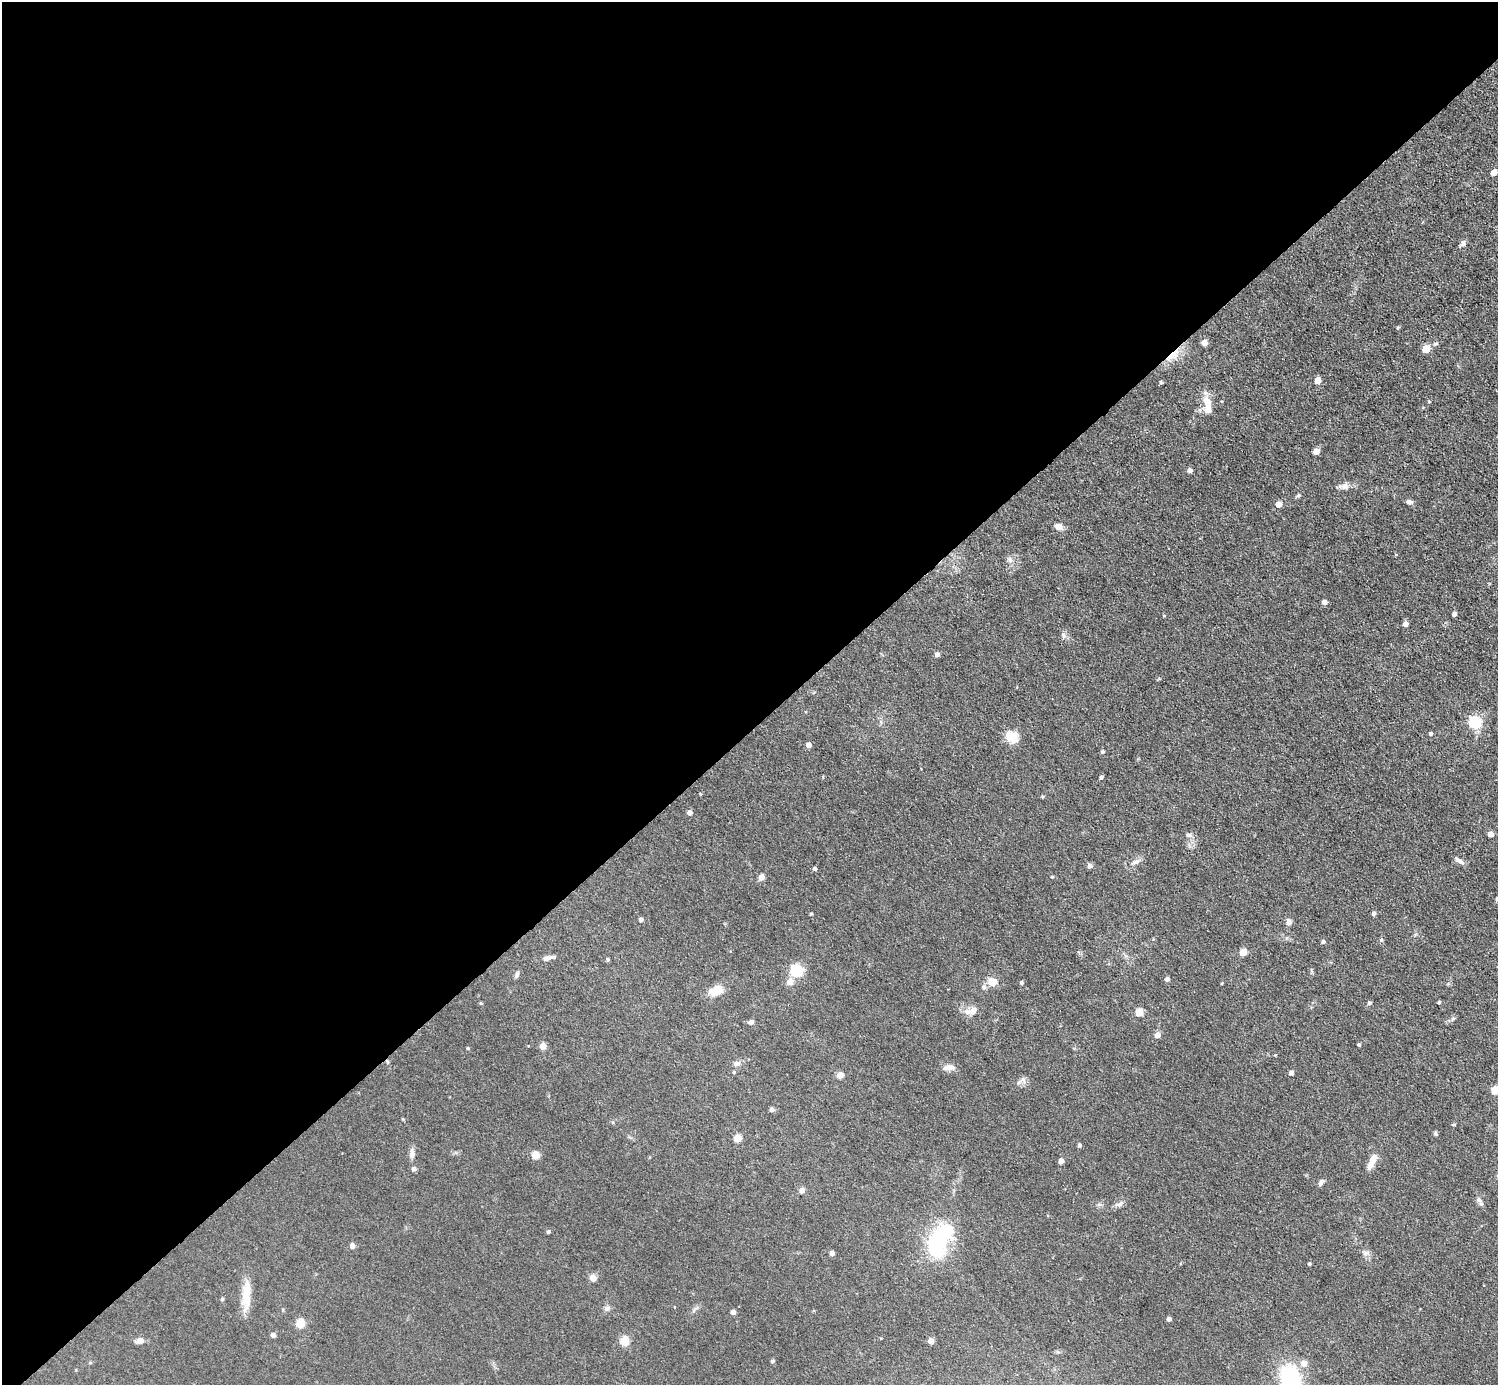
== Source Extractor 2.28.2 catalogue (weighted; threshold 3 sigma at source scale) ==
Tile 5 of 4 x 4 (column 1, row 2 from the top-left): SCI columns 1-1496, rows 3062-4444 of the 5982 x 5981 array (HDU 1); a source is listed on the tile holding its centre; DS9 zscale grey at full resolution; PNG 1500 x 1387 px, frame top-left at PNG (2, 2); no overlay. Shown black and unused: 53% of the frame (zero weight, under 3 of 5 exposures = <1% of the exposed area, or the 3 px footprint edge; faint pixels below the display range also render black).
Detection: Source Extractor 2.28.2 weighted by HDU 2 'WHT'; one run over the whole footprint, this tile lists its part. Background 0.0512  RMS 0.0068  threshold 0.0305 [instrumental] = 3 sigma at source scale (4.5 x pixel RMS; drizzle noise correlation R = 1.50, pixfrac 1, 0.05/0.05 arcsec/px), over >= 5 px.
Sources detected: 107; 1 inside a brighter object's white glare — not listed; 3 inside a brighter listed object's ellipse — not listed separately; the other 103 listed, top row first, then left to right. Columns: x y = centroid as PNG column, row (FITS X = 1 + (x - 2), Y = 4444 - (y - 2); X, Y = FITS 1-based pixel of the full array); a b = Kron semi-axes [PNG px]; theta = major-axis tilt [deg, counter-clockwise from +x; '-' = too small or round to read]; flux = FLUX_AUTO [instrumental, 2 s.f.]
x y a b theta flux
1494 172 5 4 - 9.2
1463 243 10 6 58 2.1
1204 343 4 4 - 7.7
1426 349 5 5 - 16
1173 355 20 9 36 10
1318 380 5 4 - 11
1161 382 4 3 - 1.3
1207 401 19 9 -61 7.8
1429 401 4 4 - 0.69
1316 451 5 4 - 9
1190 470 4 4 - 3.3
1344 486 11 8 24 3.5
1409 502 9 5 -7 1.9
1278 504 5 4 - 8.1
1058 526 5 5 - 9
1010 560 8 6 -76 2.4
1325 602 4 4 - 3.6
1454 614 4 4 - 2.2
1164 616 4 3 - 0.54
1405 624 4 4 - 4.8
1063 635 7 4 -71 1.3
937 655 4 4 - 2.9
1475 722 6 5 - 87
1431 734 4 4 - 1.6
1011 737 18 13 -44 9.1
809 745 4 4 - 4.3
1102 752 5 4 - 1.2
1101 777 4 4 - 1.5
690 813 4 4 - 3.5
1491 834 4 4 - 6.9
1189 835 8 6 -19 1.7
1459 861 13 5 -30 3
1136 862 11 6 24 2.7
1090 866 5 4 - 2.9
815 869 4 4 - 1.7
761 877 4 4 - 7.8
1052 877 4 3 - 0.71
1497 898 4 4 - 1.6
1374 913 4 4 - 2.2
811 914 3 3 - 0.83
641 920 4 4 - 2.2
1289 922 7 7 - 2.7
1381 940 6 5 - 0.93
1323 942 5 4 - 1.5
1243 952 5 4 - 15
548 958 17 5 12 3.2
607 959 4 3 - 1.2
796 971 6 5 - 87
517 975 9 5 66 1.6
1167 979 4 4 - 2.4
790 981 6 6 - 6.8
992 982 12 10 13 8.1
1021 983 4 4 - 1.1
716 991 18 10 18 10
1439 1002 4 4 - 0.98
481 1003 4 4 - 0.7
1369 1003 4 4 - 1.6
968 1012 11 8 -9 4.3
1139 1012 5 5 - 21
751 1022 7 5 14 2
1157 1035 5 4 - 6.3
1359 1045 3 3 - 1.2
543 1046 5 4 - 9.7
468 1048 4 3 - 0.84
737 1063 9 7 6 2.8
948 1067 14 8 4 4.5
734 1072 4 4 - 0.75
1291 1073 4 4 - 3.6
840 1075 4 4 - 11
1023 1080 10 9 - 3
1496 1090 5 5 - 26
772 1110 6 5 - 1.6
1435 1133 6 5 - 1.2
738 1138 5 5 - 16
1079 1145 4 3 - 2.1
412 1153 13 6 87 3.4
535 1155 5 5 - 20
1061 1161 4 4 - 5.6
1372 1161 19 6 62 8.2
414 1169 5 5 - 2.4
1321 1182 9 5 57 1.9
802 1190 5 4 - 4.9
1479 1200 10 6 -68 2.2
1120 1204 10 5 27 2.2
548 1232 4 4 - 1.2
935 1245 35 26 -74 44
352 1246 4 4 - 5.2
832 1253 4 4 - 3.2
1365 1253 8 5 60 1.9
1309 1264 4 3 - 1.1
593 1278 5 4 - 12
246 1295 40 10 88 14
222 1299 4 4 - 0.89
607 1308 8 7 - 2
733 1312 4 4 - 4.3
1169 1319 4 4 - 2.9
300 1323 5 5 - 29
273 1335 4 4 - 3.3
140 1341 8 6 23 4.1
624 1341 5 5 - 28
931 1341 4 4 - 8
772 1361 5 4 - 1.1
1290 1379 31 20 -76 57
Overlapping masked pixels (flux is a lower limit): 1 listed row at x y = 1173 355
Isophote crosses this tile's border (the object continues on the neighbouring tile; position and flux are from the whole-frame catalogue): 3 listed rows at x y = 1497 898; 1496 1090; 1290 1379